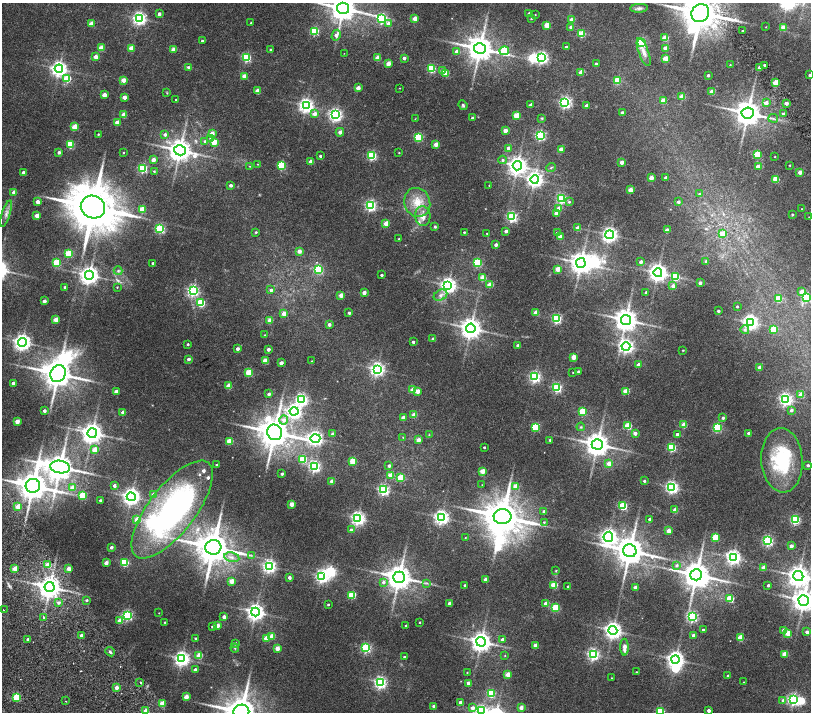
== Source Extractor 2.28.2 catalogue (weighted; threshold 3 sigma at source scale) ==
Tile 10 of 4 x 4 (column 2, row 3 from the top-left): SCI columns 1619-3236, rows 1755-3174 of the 6477 x 6411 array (HDU 1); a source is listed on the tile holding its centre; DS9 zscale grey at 2 x 2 block average (1 PNG px = mean of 2 x 2 image px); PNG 813 x 714 px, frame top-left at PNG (2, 3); each listed source drawn as its Kron ellipse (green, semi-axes under 4 px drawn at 4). Shown black and unused: <1% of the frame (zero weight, under 2 of 4 exposures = <1% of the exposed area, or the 3 px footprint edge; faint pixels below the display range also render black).
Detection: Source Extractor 2.28.2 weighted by HDU 2 'WHT'; one run over the whole footprint, this tile lists its part. Background 0.0265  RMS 0.0051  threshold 0.023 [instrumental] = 3 sigma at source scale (4.5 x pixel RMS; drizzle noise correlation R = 1.50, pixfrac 1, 0.0396/0.0396 arcsec/px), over >= 5 px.
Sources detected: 450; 1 too faint to see at this stretch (2 x 2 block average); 9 inside a brighter object's white glare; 1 long thin detection or spike segment (spike, bleed or trail) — neither listed nor drawn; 6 inside a brighter listed object's ellipse — not listed separately; the other 433 listed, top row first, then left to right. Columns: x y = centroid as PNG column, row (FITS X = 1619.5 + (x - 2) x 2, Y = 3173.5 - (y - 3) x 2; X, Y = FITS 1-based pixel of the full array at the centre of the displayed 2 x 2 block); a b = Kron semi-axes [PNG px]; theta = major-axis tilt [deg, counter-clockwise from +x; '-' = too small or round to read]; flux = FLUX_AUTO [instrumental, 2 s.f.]
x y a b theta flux
343 8 6 5 - 1600
639 8 9 4 4 2.8
529 13 2 2 - 3.5
700 13 9 8 - 3600
159 14 2 2 - 5
535 15 2 2 - 0.39
139 18 4 4 - 250
382 18 4 3 - 120
415 19 2 2 - 13
531 19 2 2 - 0.54
572 19 2 2 - 12
251 23 2 2 - 0.98
91 24 3 2 - 17
388 24 3 3 - 6.3
547 25 3 3 - 20
571 27 3 2 - 4.4
766 27 2 2 - 0.43
784 27 3 2 - 15
314 31 3 3 - 62
743 31 2 2 - 1.3
581 34 3 3 - 31
336 35 5 4 - 5.2
665 38 3 3 - 25
202 41 2 2 - 2
641 42 3 3 - 72
566 47 2 2 - 2.1
101 48 3 2 - 18
131 48 3 2 - 15
665 48 2 2 - 14
270 49 2 2 - 1.1
480 49 6 5 - 1500
173 50 3 2 - 12
457 51 3 3 - 5.9
504 51 5 4 - 50
644 52 14 5 -70 6.6
344 53 2 2 - 0.28
96 57 3 2 - 12
246 57 3 3 - 80
542 57 4 3 - 180
378 58 3 2 - 16
404 58 2 2 - 5.1
665 58 3 2 - 19
388 64 3 2 - 15
596 64 2 2 - 1.8
730 65 2 2 - 0.48
765 65 2 2 - 14
189 67 4 3 - 2.1
431 68 3 3 - 67
759 68 2 2 - 5.2
59 69 4 4 - 400
443 71 3 2 - 7.2
581 72 3 2 - 8
446 73 3 3 - 17
708 75 2 2 - 2.9
810 75 2 2 - 2.5
244 76 3 2 - 15
67 79 3 3 - 33
123 80 3 2 - 14
617 80 3 3 - 35
775 83 3 2 - 24
358 88 2 2 - 11
400 88 2 2 - 0.39
257 91 2 2 - 13
712 92 3 2 - 17
167 93 3 2 - 0.69
104 95 3 2 - 13
124 97 2 2 - 7.7
682 97 3 2 - 18
176 100 2 2 - 0.53
663 101 3 2 - 18
565 102 3 3 - 190
766 103 3 3 - 5.6
786 103 2 2 - 7.2
306 105 4 4 - 300
463 105 5 3 - 1.7
531 105 2 2 - 5.8
586 106 2 2 - 4.3
622 113 2 2 - 4.3
748 113 6 5 - 1500
315 114 3 3 - 5.3
783 114 3 2 - 2.4
124 115 3 2 - 14
335 115 4 4 - 230
516 115 3 3 - 27
473 118 2 2 - 4
542 118 3 3 - 0.91
773 118 5 2 - 1.4
415 119 2 2 - 0.43
117 122 2 2 - 13
74 127 3 3 - 21
505 130 2 2 - 12
340 132 4 4 - 3.1
98 134 2 2 - 0.92
212 134 2 2 - 11
165 135 3 3 - 3.3
540 135 3 3 - 110
419 137 3 3 - 62
210 138 4 3 - 2
205 141 3 3 - 2.3
214 142 3 3 - 25
70 144 3 3 - 41
436 144 2 2 - 13
509 148 2 2 - 6.9
561 149 3 2 - 13
180 150 6 5 - 1000
59 152 3 2 - 3
123 152 2 2 - 0.73
399 153 2 2 - 0.61
757 154 3 3 - 34
372 155 3 3 - 84
320 156 2 2 - 1.6
775 157 2 2 - 0.49
153 160 2 2 - 9
503 160 4 4 - 2.2
311 161 2 2 - 11
622 162 2 2 - 10
258 164 2 2 - 0.51
282 165 3 3 - 58
790 165 2 2 - 0.7
250 166 3 2 - 0.51
517 166 4 4 - 580
759 166 4 2 - 11
551 167 5 2 - 1
143 168 3 3 - 87
154 171 2 2 - 0.82
800 172 2 2 - 9.1
23 173 2 2 - 5.9
666 177 2 2 - 2.7
651 178 3 2 - 12
535 179 4 4 - 380
776 179 3 3 - 30
231 185 2 2 - 3.5
489 185 2 2 - 0.42
631 190 3 2 - 17
14 192 3 2 - 6.8
700 194 3 3 - 1.3
561 199 3 3 - 98
38 202 3 2 - 8
417 202 15 13 -68 18
569 202 3 3 - 1.5
678 202 3 2 - 3.2
370 205 3 3 - 150
93 207 12 11 - 6300
142 209 3 3 - 26
559 209 3 3 - 10
802 209 2 2 - 0.67
556 213 3 2 - 11
6 214 13 4 73 4.5
792 214 2 2 - 1.3
37 215 3 2 - 11
423 216 10 7 -85 8.3
512 217 3 3 - 130
809 217 2 2 - 0.31
386 223 3 2 - 16
435 227 2 2 - 2.3
578 228 2 2 - 10
160 229 3 3 - 97
667 230 2 2 - 10
506 231 2 2 - 4.6
256 232 3 3 - 1.3
464 232 2 2 - 1.1
487 233 2 2 - 0.57
557 233 3 2 - 1.4
722 233 3 3 - 11
610 235 4 4 - 310
560 237 2 2 - 9.8
399 239 2 2 - 0.4
496 245 2 2 - 4.4
299 251 3 2 - 8.5
69 253 3 3 - 40
706 261 3 2 - 1
641 262 2 2 - 4
57 263 3 3 - 47
153 263 2 2 - 1.7
477 263 3 3 - 67
581 263 5 5 - 880
318 269 3 3 - 87
558 269 3 2 - 15
118 271 4 4 - 1.7
658 273 4 4 - 550
89 275 4 4 - 570
382 275 2 2 - 2.2
675 277 3 3 - 54
483 278 3 3 - 24
700 283 2 2 - 4
490 284 3 2 - 16
448 285 4 4 - 390
673 286 3 3 - 5.6
65 287 2 2 - 1.6
117 287 3 2 - 0.73
193 290 3 3 - 180
271 290 3 3 - 2.9
646 292 2 2 - 2.2
802 292 3 3 - 12
364 293 2 2 - 8.3
341 295 3 2 - 13
441 295 7 5 30 4.1
807 298 3 3 - 67
778 299 3 3 - 31
44 301 2 2 - 5.1
201 303 3 3 - 52
737 306 2 2 - 1.2
718 311 2 2 - 2.3
349 313 3 2 - 1.9
536 313 3 2 - 17
284 314 3 2 - 15
556 319 3 3 - 110
56 320 3 2 - 16
270 320 3 2 - 18
626 320 5 5 - 1100
750 322 4 4 - 360
329 324 3 2 - 4.1
471 328 5 5 - 820
774 329 3 3 - 27
745 330 4 4 - 2.4
265 335 2 2 - 0.72
433 339 2 2 - 5.7
22 342 4 4 - 450
413 342 2 2 - 2.7
188 344 2 2 - 1.5
518 345 2 2 - 3.1
626 346 4 4 - 290
237 349 2 2 - 4.7
268 349 2 2 - 4.9
683 350 3 2 - 0.63
574 357 3 3 - 18
188 359 2 2 - 4.4
265 361 3 3 - 16
312 361 2 2 - 0.35
281 363 2 2 - 7.1
638 365 2 2 - 7
759 367 2 2 - 6.8
377 369 4 4 - 290
578 371 2 2 - 1.8
249 373 3 3 - 38
573 373 2 2 - 0.67
58 374 9 7 60 2000
535 377 3 3 - 160
13 383 2 2 - 5.5
228 386 3 2 - 18
557 388 3 3 - 99
413 390 3 2 - 12
417 391 3 2 - 11
626 391 3 3 - 23
116 392 2 2 - 9.3
269 394 2 2 - 3.2
801 395 3 3 - 14
786 399 4 4 - 230
302 400 4 3 - 190
791 410 3 3 - 3.2
44 411 2 2 - 4.2
294 411 4 4 - 280
583 411 3 3 - 37
123 412 2 2 - 7.1
414 415 3 2 - 15
403 418 2 2 - 8
723 418 3 2 - 2.8
284 420 4 4 - 5.2
17 421 3 2 - 12
684 425 3 3 - 19
628 426 3 3 - 34
535 427 3 3 - 54
581 427 4 3 - 1.1
717 428 3 3 - 77
274 432 8 7 - 2400
92 433 5 4 - 830
635 433 2 2 - 6.1
748 433 2 2 - 2.3
333 434 2 2 - 7.2
677 434 2 2 - 2.9
429 435 3 2 - 0.64
403 437 2 2 - 0.45
315 438 5 4 - 310
418 440 2 2 - 9.3
550 440 2 2 - 1.7
230 441 3 3 - 28
597 444 5 5 - 1100
484 447 2 2 - 1.4
672 447 3 3 - 73
95 450 3 2 - 16
303 459 3 3 - 44
782 460 32 20 -86 67
353 461 3 3 - 35
609 464 3 2 - 11
216 465 2 2 - 0.92
808 465 2 2 - 2.8
315 466 3 3 - 180
389 466 2 2 - 3.2
60 467 10 6 -9 1700
482 471 3 2 - 18
282 474 2 2 - 2.6
391 475 3 2 - 17
401 478 3 3 - 33
332 481 2 2 - 10
644 481 2 2 - 1.7
482 485 2 2 - 0.26
33 486 7 7 - 2000
114 486 2 2 - 3.5
515 486 3 2 - 17
672 487 4 3 - 210
72 488 3 3 - 12
383 490 3 3 - 150
153 494 2 2 - 7.4
83 495 3 3 - 46
131 497 4 4 - 420
100 500 2 2 - 1.8
291 504 2 2 - 12
18 506 3 2 - 14
623 506 3 3 - 57
172 509 59 23 52 250
675 510 2 2 - 11
544 511 3 2 - 3.3
441 517 4 4 - 290
503 517 9 7 2 3600
358 518 4 4 - 270
649 519 2 2 - 1.8
137 520 3 3 - 12
795 520 3 3 - 100
544 522 3 3 - 1.2
351 530 2 2 - 4.5
669 531 2 2 - 13
608 537 5 4 - 380
715 537 3 3 - 32
465 538 2 2 - 0.31
768 541 3 3 - 130
791 546 2 2 - 5.4
111 547 2 2 - 3.8
213 547 8 7 - 2800
630 551 7 6 - 1900
251 555 3 2 - 0.94
232 557 8 4 -10 4.2
733 557 4 4 - 310
106 563 2 2 - 9.4
124 563 3 3 - 56
48 565 3 2 - 16
677 565 4 3 - 1.6
269 566 4 3 - 260
763 567 2 2 - 6.8
15 569 2 2 - 15
69 569 2 2 - 11
556 571 3 3 - 0.67
696 575 6 5 - 1700
798 576 5 5 - 820
289 577 2 2 - 4
322 577 4 4 - 200
399 577 6 5 - 1400
486 580 2 2 - 9.6
231 581 3 2 - 14
383 582 3 3 - 3
427 583 4 2 - 1.1
464 585 2 2 - 1.1
554 585 3 3 - 32
768 585 2 2 - 2.6
568 586 2 2 - 1.3
50 587 5 5 - 990
636 587 2 2 - 8.4
352 595 3 3 - 44
730 599 3 3 - 36
87 600 2 2 - 1.8
804 600 5 5 - 880
59 603 3 3 - 3.1
449 603 2 2 - 4.8
546 603 2 2 - 9.6
328 605 2 2 - 1.5
555 608 3 3 - 42
3 610 2 2 - 1.4
255 612 4 4 - 470
159 613 2 2 - 0.42
127 615 3 3 - 130
44 617 2 2 - 2.8
224 617 2 2 - 5.6
692 617 3 3 - 140
120 621 3 2 - 13
165 622 2 2 - 0.66
420 622 2 2 - 0.76
217 626 2 2 - 10
406 626 2 2 - 1.4
212 627 2 2 - 1.6
613 630 4 4 - 470
703 630 2 2 - 3
784 630 3 3 - 6.4
807 632 3 2 - 3.2
788 633 3 3 - 22
82 635 2 2 - 4.6
693 635 2 2 - 9.6
272 636 3 2 - 17
195 638 2 2 - 0.98
266 638 3 2 - 14
740 638 3 3 - 24
28 639 2 2 - 2.4
502 639 2 2 - 3.6
481 642 5 4 - 710
235 643 3 2 - 1.8
535 645 2 2 - 9.2
624 647 8 3 -89 6.5
235 648 4 3 - 1
277 648 2 2 - 12
366 648 3 3 - 110
110 652 5 3 - 1.9
593 654 3 3 - 180
785 654 3 2 - 20
199 656 3 3 - 25
505 656 2 2 - 0.59
404 657 2 2 - 1.4
182 659 4 4 - 330
676 659 4 4 - 450
195 669 2 2 - 3.1
467 672 2 2 - 0.56
636 672 2 2 - 0.85
508 674 3 2 - 13
728 676 2 2 - 3.7
611 678 2 2 - 0.36
380 682 4 3 - 220
743 682 2 2 - 0.35
140 683 2 2 - 7.8
468 683 2 2 - 6.7
116 688 2 2 - 8.1
491 693 3 3 - 61
17 697 3 3 - 45
186 697 3 2 - 15
793 700 3 3 - 170
65 701 2 2 - 0.44
783 701 3 3 - 3.5
460 702 2 2 - 7.4
162 703 3 2 - 24
434 706 2 2 - 3.7
472 708 3 3 - 5.3
521 708 2 2 - 8
146 711 2 2 - 13
482 711 4 4 - 160
660 711 3 3 - 53
709 711 2 2 - 4.9
241 712 8 7 - 2600
Isophote crosses this tile's border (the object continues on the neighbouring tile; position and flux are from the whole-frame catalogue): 10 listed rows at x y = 343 8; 700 13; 810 75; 807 298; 798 576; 804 600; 146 711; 482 711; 660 711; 241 712